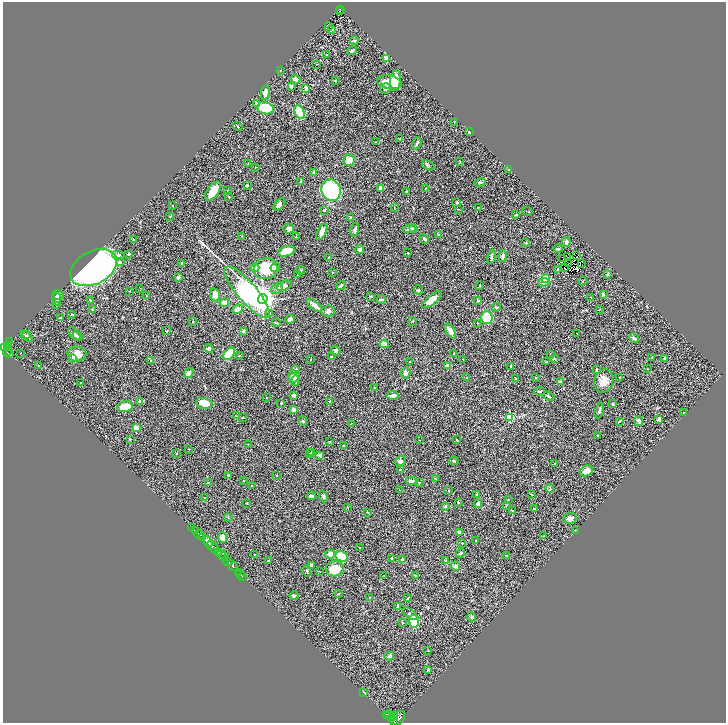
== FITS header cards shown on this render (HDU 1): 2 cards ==
NAXIS1  =                 1447
NAXIS2  =                 1442

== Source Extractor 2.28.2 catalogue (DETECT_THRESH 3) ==
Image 1447 x 1442 px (HDU 1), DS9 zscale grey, zoomed out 1/2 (1 PNG px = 2 x 2 image px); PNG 728 x 725 px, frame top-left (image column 2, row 1442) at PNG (3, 2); each listed source drawn as its Kron ellipse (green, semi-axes under 4 px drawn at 4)
Background 0.655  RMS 0.041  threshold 0.124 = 3 sigma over >= 5 px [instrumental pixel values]
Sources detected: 356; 45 cannot appear on this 1/2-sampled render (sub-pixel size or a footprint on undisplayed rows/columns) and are neither listed nor drawn; the other 311 listed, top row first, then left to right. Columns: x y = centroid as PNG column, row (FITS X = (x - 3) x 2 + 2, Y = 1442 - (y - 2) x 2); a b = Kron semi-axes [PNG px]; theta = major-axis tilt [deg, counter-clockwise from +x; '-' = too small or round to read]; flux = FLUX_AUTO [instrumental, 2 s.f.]
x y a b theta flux
340 9 4 2 - 88
340 11 2 1 - 9.6
329 26 3 1 - 4.1
332 30 3 1 - 2.3
354 41 4 3 - 11
352 51 5 3 - 15
327 54 2 2 - 20
387 58 2 2 - 130
316 64 2 2 - 4.9
280 70 3 2 - 3.4
295 79 5 3 - 28
335 80 3 3 - 4.6
395 80 10 5 85 150
389 82 12 7 -10 100
291 86 2 2 - 46
306 88 4 3 - 32
385 89 5 5 - 19
265 93 7 3 79 37
257 103 4 3 - 8
265 108 8 6 -15 270
300 112 7 4 -61 360
454 122 3 2 - 3.9
238 126 5 3 - 8.2
469 132 3 3 - 7.5
400 139 3 2 - 7.6
376 142 2 1 - 3.5
417 143 6 3 66 16
349 160 6 5 - 81
460 161 2 2 - 3.7
247 164 2 1 - 2.4
428 165 7 3 -29 11
255 167 2 2 - 3.7
508 169 3 2 - 4.8
314 172 3 3 - 7.9
301 182 4 3 - 10
480 182 6 3 12 13
247 185 3 2 - 8.6
381 188 3 3 - 45
425 188 2 2 - 3.5
227 190 2 2 - 3.3
331 190 11 9 -67 700
213 191 11 5 56 140
407 192 2 2 - 10
229 197 2 2 - 5.3
457 202 3 3 - 5.9
279 204 7 4 46 26
172 205 2 2 - 3.5
394 207 2 1 - 2.5
478 208 3 2 - 2.8
458 209 3 2 - 2.4
324 210 3 2 - 7.9
527 211 5 2 - 4.5
516 215 4 3 - 7.2
170 217 3 1 - 3.7
351 217 3 3 - 16
289 229 5 4 - 44
410 229 7 3 14 18
413 229 2 2 - 29
355 230 7 4 79 25
322 232 9 4 64 56
438 235 2 2 - 12
242 236 3 2 - 3
296 237 3 2 - 3.3
424 239 5 3 - 11
133 240 3 2 - 7.3
566 242 5 4 - 15
526 243 3 3 - 6.4
360 249 4 4 - 17
558 249 4 3 - 10
286 251 9 4 18 130
408 253 2 2 - 10
129 254 4 3 - 7.9
118 255 6 4 -11 25
503 256 6 2 85 16
576 256 2 1 - 1.9
329 257 3 2 - 3.8
491 257 7 3 78 10
567 257 3 1 - 1.9
563 258 3 1 - 0.073
120 262 4 3 - 7.7
182 263 2 2 - 22
569 263 2 1 - 2.2
581 263 2 1 - 36
275 267 5 4 - 17
94 268 25 16 28 4100
255 268 4 3 - 35
565 268 3 1 - 9.4
266 269 12 10 13 290
558 269 3 3 - 10
300 270 4 3 - 7.9
332 272 2 2 - 2.9
297 275 3 3 - 8.3
608 275 4 3 - 7.7
178 277 2 2 - 38
546 279 3 3 - 300
582 281 4 2 - 4.5
544 282 6 3 7 23
480 285 2 2 - 6.5
284 286 8 5 21 24
341 286 5 3 - 11
140 288 2 1 - 2.3
277 289 6 5 - 22
418 290 5 3 - 7.9
130 291 2 2 - 3.6
247 292 32 9 -49 1400
603 294 3 3 - 8.7
58 295 5 5 - 36
215 295 6 4 -74 72
146 296 2 2 - 4.7
371 296 4 2 - 6
591 297 3 2 - 3.2
57 299 7 4 -78 29
263 299 5 5 - 8400
381 299 4 2 - 16
90 300 3 2 - 7.4
432 300 12 4 40 79
478 300 3 2 - 10
224 303 4 4 - 38
314 305 9 4 -37 53
56 306 2 1 - 2.4
497 307 4 3 - 9.7
93 309 3 2 - 7.6
238 309 5 4 - 52
599 310 3 2 - 3.1
328 311 7 5 3 30
72 314 3 2 - 5.1
270 314 3 3 - 6.7
487 317 6 6 - 290
61 318 2 2 - 20
290 319 5 3 - 27
193 321 3 2 - 2.9
413 321 3 2 - 4.2
276 323 5 2 - 6.7
477 323 2 2 - 3.6
167 331 3 2 - 4.4
243 331 3 3 - 15
450 331 8 4 -59 46
27 334 2 2 - 4.1
74 334 8 4 -50 19
577 334 3 2 - 3.4
26 336 7 3 -39 13
78 336 5 3 - 13
634 338 5 3 - 17
9 342 2 2 - 13
384 344 5 3 - 58
8 346 4 2 - 200
7 347 3 1 - 130
4 348 3 3 - 190
209 348 4 4 - 20
7 351 5 2 - 80
336 351 5 4 - 17
20 353 3 2 - 5.1
9 354 4 2 - 110
77 354 9 7 -7 62
229 354 7 4 51 230
453 354 2 2 - 3.2
550 354 3 2 - 4.5
239 356 2 2 - 3.1
331 357 3 3 - 7.2
652 357 4 2 - 4.3
72 358 4 3 - 19
554 358 3 3 - 6.5
665 358 3 3 - 11
463 359 3 2 - 3.6
311 360 2 1 - 4
150 361 3 2 - 4.8
410 362 2 2 - 19
546 362 4 2 - 11
38 366 2 2 - 5.4
447 366 3 3 - 50
511 366 2 2 - 20
647 368 2 1 - 2.5
296 369 3 3 - 11
597 369 3 2 - 12
189 373 5 4 - 30
406 373 5 4 - 25
294 377 6 5 - 67
467 377 3 2 - 4.3
516 378 2 1 - 4
536 378 2 2 - 5.4
619 378 3 2 - 3.8
295 381 5 3 - 29
604 381 12 9 71 73
560 382 2 2 - 61
81 383 2 2 - 3.8
374 388 2 2 - 3.2
539 391 5 3 - 12
294 395 4 3 - 26
393 395 6 3 -2 24
549 396 6 2 -25 10
267 397 2 2 - 3.5
139 401 2 2 - 23
330 401 4 3 - 5.3
204 403 8 5 -11 100
281 403 3 2 - 5.6
613 404 4 2 - 15
125 407 8 5 13 140
294 410 4 4 - 29
599 411 8 3 75 15
683 412 2 2 - 4.7
236 416 3 2 - 3.5
509 417 3 3 - 310
243 418 3 2 - 3.8
659 419 4 3 - 18
303 421 5 4 - 9
619 421 2 2 - 9.3
638 421 5 3 - 27
351 423 3 2 - 2.6
136 428 2 2 - 150
598 436 3 2 - 6.2
130 439 3 3 - 4.8
419 440 2 1 - 5
457 440 3 2 - 4.1
330 442 3 2 - 5.4
248 444 2 2 - 2.3
343 445 3 2 - 5
189 449 2 2 - 3.7
309 453 3 2 - 3.5
312 453 3 2 - 5.6
176 454 2 2 - 3.6
320 455 3 3 - 30
400 461 5 4 - 23
454 461 4 3 - 9.7
555 463 3 3 - 5.3
400 469 2 2 - 22
586 471 7 5 27 73
229 475 3 2 - 10
277 476 3 2 - 4.9
435 479 3 3 - 6.3
243 481 2 2 - 5.2
411 481 6 3 3 27
208 482 3 3 - 4.3
419 483 2 2 - 3.2
252 485 2 2 - 2.8
550 488 4 2 - 9.4
399 490 2 1 - 4.6
448 490 2 2 - 5.2
476 494 2 2 - 8.5
532 494 3 2 - 5.5
311 496 4 3 - 22
323 496 6 3 -69 18
205 497 2 1 - 2.2
508 500 3 2 - 3.6
458 502 2 2 - 15
246 503 3 2 - 4.8
478 504 4 3 - 33
506 505 3 2 - 3.9
445 506 3 3 - 7.7
348 507 3 2 - 4.3
534 509 3 3 - 7.6
513 511 2 2 - 4.1
367 512 3 2 - 3.4
228 518 3 2 - 4.5
570 518 7 5 7 35
192 527 2 2 - 30
575 530 2 2 - 2.8
195 531 4 2 - 110
460 532 4 3 - 32
199 534 5 2 - 460
544 536 2 2 - 5.6
202 537 3 2 - 190
223 537 5 4 - 58
476 540 2 1 - 4.3
207 542 6 3 -52 1100
462 543 2 2 - 3.8
212 546 6 3 -18 450
359 547 2 1 - 7.4
214 549 2 2 - 140
218 552 4 3 - 250
461 553 5 3 - 12
222 554 4 2 - 130
255 554 2 2 - 6
330 554 5 4 - 40
224 556 5 2 - 200
341 556 6 5 - 280
506 556 3 2 - 5.2
392 558 4 3 - 7.1
403 560 4 3 - 32
445 560 3 2 - 11
227 561 5 2 - 480
268 561 3 3 - 18
312 565 3 2 - 22
232 566 6 3 -48 460
455 566 5 4 - 25
335 569 9 7 4 150
307 571 6 3 -77 11
320 571 2 2 - 2.4
239 572 2 1 - 17
240 574 2 1 - 15
384 575 2 2 - 3.6
415 575 3 3 - 6.1
242 576 2 1 - 13
339 594 3 2 - 4.3
294 596 4 3 - 9.9
369 597 3 2 - 4
408 598 3 2 - 4.5
397 606 4 3 - 11
410 614 8 3 -38 15
472 617 5 4 - 15
414 621 6 5 - 200
402 622 3 2 - 4.4
428 650 3 2 - 3.7
390 656 4 3 - 22
428 670 4 2 - 6.8
364 692 4 3 - 7.4
387 715 5 2 - 570
390 715 5 4 - 830
393 716 3 2 - 240
391 719 3 2 - 250
398 719 8 6 48 1800
395 722 2 1 - 380
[45 sub-pixel or undisplayed-footprint detections neither listed nor drawn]